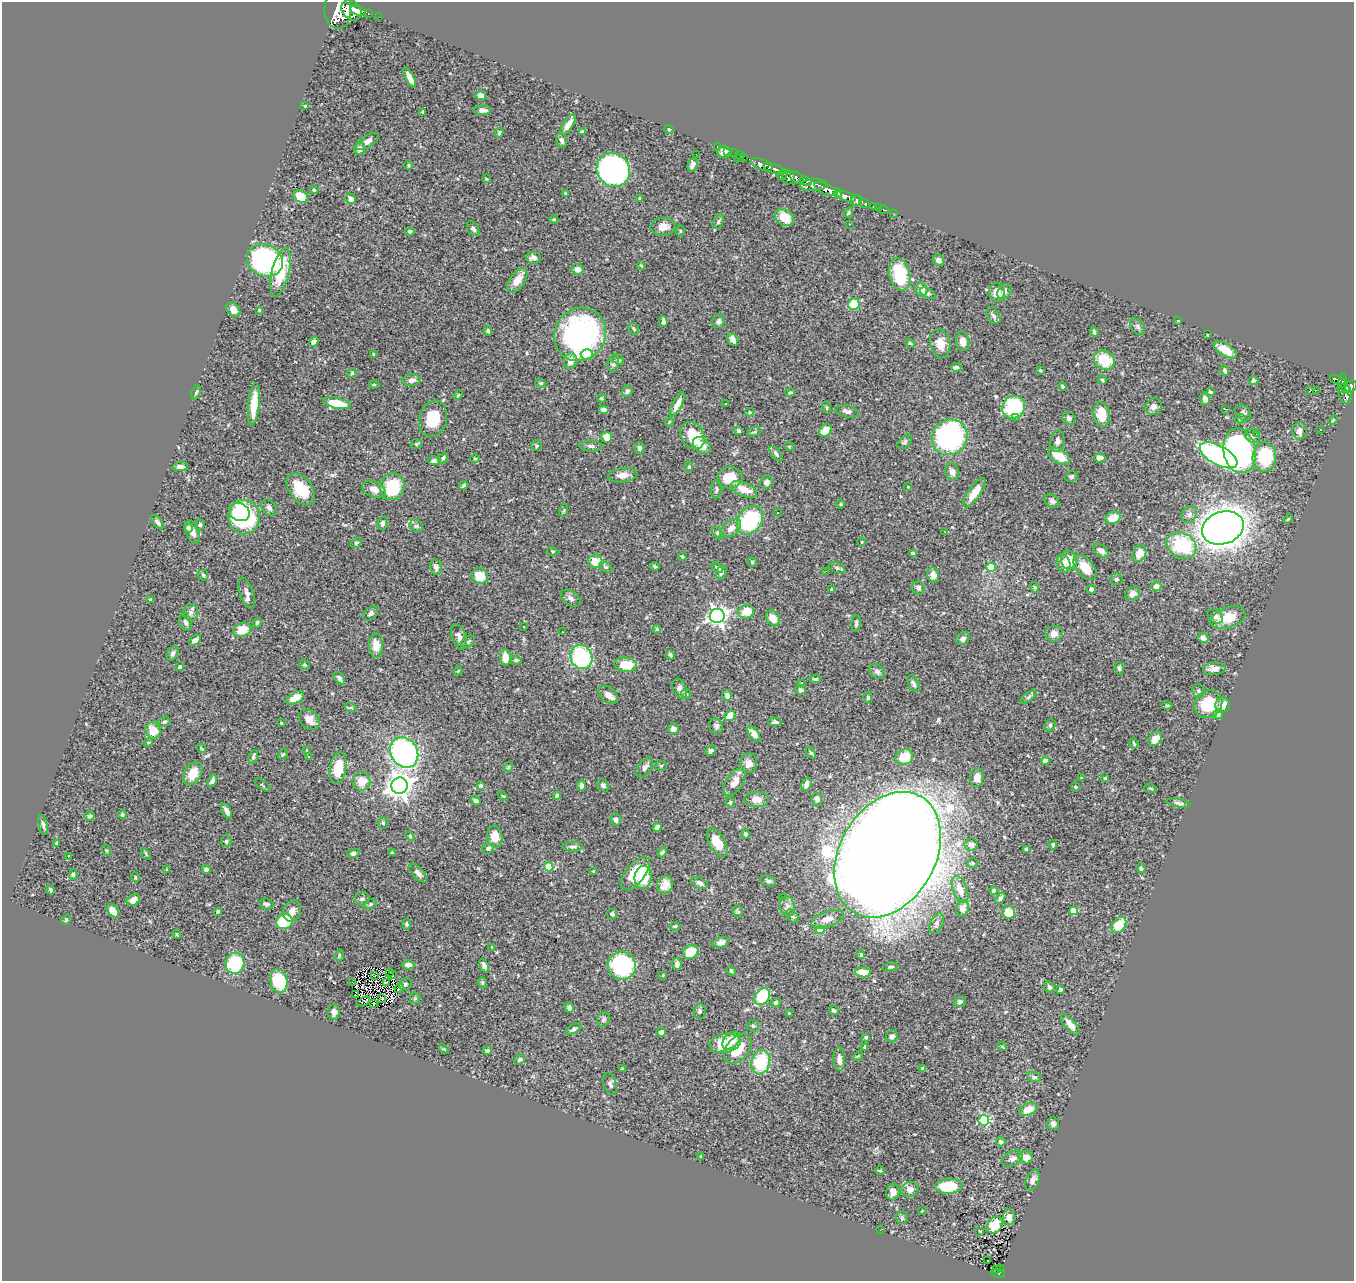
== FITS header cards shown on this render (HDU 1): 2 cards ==
NAXIS1  =                 1352
NAXIS2  =                 1279

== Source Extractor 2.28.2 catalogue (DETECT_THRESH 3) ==
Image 1352 x 1279 px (HDU 1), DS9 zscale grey, 1 PNG px = 1 image px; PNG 1356 x 1283 px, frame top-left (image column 1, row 1279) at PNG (2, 2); each listed source drawn as its Kron ellipse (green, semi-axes under 4 px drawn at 4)
Background 1.01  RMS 0.028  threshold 0.0841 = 3 sigma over >= 5 px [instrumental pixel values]
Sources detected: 487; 1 with non-positive FLUX_AUTO (blend fragments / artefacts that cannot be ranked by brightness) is neither listed nor drawn; the other 486 listed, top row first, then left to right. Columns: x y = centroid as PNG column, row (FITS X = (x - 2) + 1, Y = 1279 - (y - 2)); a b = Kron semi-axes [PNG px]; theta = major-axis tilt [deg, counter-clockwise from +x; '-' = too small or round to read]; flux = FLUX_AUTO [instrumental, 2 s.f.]
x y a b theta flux
338 10 19 13 -88 2100
351 10 11 8 -42 3100
358 11 8 4 -17 1400
368 13 3 3 - 87
379 17 2 2 - 6.7
410 77 11 4 -62 14
481 95 5 4 - 15
305 106 4 3 - 1.6
483 110 8 4 0 7.2
423 112 3 3 - 2.3
568 125 11 5 55 18
669 129 4 3 - 2.2
582 132 4 4 - 3.4
499 133 4 3 - 2.8
562 140 8 5 -75 5.8
367 141 13 6 31 10
717 146 3 2 - 14
360 149 6 5 - 9.1
728 151 2 2 - 11
724 152 6 6 - 8.9
734 153 2 2 - 11
696 154 2 2 - 1.5
740 155 4 3 - 40
743 157 3 2 - 26
737 158 3 2 - 16
693 164 7 4 70 11
409 165 4 3 - 1.7
762 165 12 5 -23 1200
774 169 11 4 -18 1300
613 170 17 16 - 490
783 174 6 4 44 180
789 177 7 6 - 390
797 178 8 5 -40 630
486 179 4 3 - 1.7
806 181 6 4 -24 370
813 185 14 6 3 950
826 189 12 5 -24 2600
314 190 4 3 - 1.9
565 193 3 3 - 2.2
838 194 5 3 - 580
301 196 8 6 -30 34
846 196 10 4 -19 1300
640 198 3 3 - 1.6
351 199 6 5 - 9.9
856 201 6 5 - 370
864 203 5 3 - 210
873 207 4 3 - 49
878 207 2 2 - 12
884 210 5 3 - 26
848 213 5 4 - 2.6
894 213 2 2 - 8.9
784 217 10 7 -32 29
554 219 4 3 - 1.6
718 222 8 5 62 3.8
849 224 2 2 - 1.2
663 227 12 9 1 17
473 229 8 5 -57 5.1
410 231 5 4 - 3.7
680 231 5 3 - 1.9
533 258 7 6 - 7.9
265 260 18 15 -25 470
939 260 6 5 - 9.6
641 265 4 3 - 1.7
578 269 6 5 - 14
280 272 25 8 77 69
900 274 16 10 -77 88
517 280 14 7 55 20
921 289 7 6 - 20
997 292 9 8 - 23
1004 292 8 6 54 7.6
928 293 8 5 -29 3.9
854 304 6 5 - 78
233 310 8 6 -46 12
259 310 3 3 - 2
993 316 9 5 -59 5.2
718 321 7 6 - 6.3
1178 321 3 2 - 1.2
663 322 5 4 - 5.1
1137 327 9 6 -53 5.6
634 329 6 4 -56 3.1
488 331 5 4 - 3.1
1094 332 5 3 - 3.7
580 334 27 25 56 420
1207 335 3 2 - 1.3
733 339 7 5 -64 11
963 341 9 6 -84 14
314 342 5 4 - 7
910 343 5 4 - 2.2
940 343 14 10 -79 21
1225 350 13 6 -32 31
374 354 4 2 - 1.4
587 354 5 5 - 33
618 359 7 4 -33 4.2
1104 360 11 9 -34 53
570 361 8 6 78 18
613 364 8 5 80 4.9
956 367 5 4 - 7.5
1040 370 4 4 - 1.9
1225 370 5 4 - 4.3
352 373 5 5 - 2.6
412 380 9 6 9 8.6
1102 380 5 3 - 2.2
1338 380 8 3 -20 150
1253 381 5 4 - 3.4
541 383 5 4 - 2.4
1343 383 10 4 80 220
374 384 5 3 - 1.6
1062 386 4 3 - 3.1
1351 386 6 5 - 390
1346 389 4 3 - 250
1316 390 2 2 - 970
627 391 5 5 - 4.4
1309 391 3 3 - 180
196 392 7 4 71 3.4
1210 392 4 3 - 2.7
790 393 5 3 - 1.9
1345 394 10 6 -76 360
458 395 5 3 - 1.7
602 398 4 4 - 3.3
1205 399 6 5 - 8.5
337 403 14 5 -11 46
726 403 3 2 - 3.2
254 404 21 5 84 39
677 404 13 4 62 15
1153 406 9 7 46 9.5
1014 407 12 11 - 120
827 408 6 3 -72 1.9
1226 409 3 2 - 1.7
604 410 5 4 - 9.8
847 411 12 6 -12 6.8
750 412 4 4 - 1.8
1243 413 9 6 -51 5.7
1102 414 12 8 -80 36
1015 418 3 2 - 3.7
1069 418 7 6 - 5.2
433 419 18 13 75 49
1240 419 6 4 16 2.6
1333 420 5 3 - 1.6
669 422 4 3 - 2
825 430 7 5 41 21
1320 430 3 2 - 1.8
739 431 4 3 - 4.3
1299 431 8 7 - 13
754 432 7 3 12 2.5
1257 433 3 3 - 2.3
693 435 14 11 -57 55
1252 436 8 6 -40 6.1
607 437 5 5 - 21
950 437 18 17 - 320
1057 441 10 7 82 8.2
905 442 9 5 46 3.9
416 444 6 5 - 2.3
537 445 5 5 - 3
702 445 10 7 -41 21
591 446 11 5 -1 5.4
789 446 5 3 - 1.7
639 448 6 5 - 5
1240 451 22 16 -79 460
776 454 9 4 -51 4.6
1218 455 21 9 -28 460
1059 456 12 6 -33 42
1264 457 15 11 89 100
443 458 6 4 55 3.8
1100 458 6 4 -5 16
475 459 5 3 - 2
434 461 6 4 4 6.3
689 466 5 4 - 2.4
180 467 7 4 4 7.8
952 472 8 6 -73 10
623 475 15 7 8 14
1071 476 6 5 - 3.5
730 478 12 10 9 46
766 482 7 6 - 8.7
463 485 5 3 - 2.6
392 487 14 12 68 69
908 487 3 2 - 1.3
301 489 18 11 -51 50
374 489 12 7 -23 15
716 489 9 5 87 4.2
744 489 14 7 -25 25
974 493 17 6 55 26
1052 501 8 6 -39 5
841 504 4 3 - 1.6
269 508 9 6 -52 6.3
564 510 6 4 72 2.6
239 512 11 8 -27 53
778 513 2 2 - 1.3
1189 514 9 7 56 7.5
244 517 17 15 88 190
1113 518 8 6 23 31
1288 519 5 3 - 2.1
750 520 15 11 53 160
157 522 8 4 -54 5
383 523 7 5 77 6.2
200 525 5 5 - 3.6
416 526 7 5 -42 4.4
189 528 4 4 - 7.7
731 528 12 7 41 14
1223 528 21 16 19 2500
944 531 3 2 - 2.6
193 532 12 6 -69 13
718 533 6 4 -40 2.6
862 542 4 3 - 1.6
356 543 6 4 29 2.5
1182 545 15 12 -26 120
553 551 6 3 -18 1.9
1101 551 8 5 -39 11
1139 553 9 6 66 21
913 554 4 4 - 4.4
682 556 4 3 - 2.3
1069 560 10 8 -71 36
595 561 7 6 - 37
752 562 5 4 - 2.5
1064 564 9 7 -77 14
655 566 4 3 - 2.3
436 567 8 6 -77 7.9
606 567 7 4 -27 3
991 567 4 4 - 55
1085 567 15 8 -50 34
717 568 6 3 -35 3.4
837 568 8 5 -22 4.2
826 571 3 2 - 2.9
721 573 7 5 71 5
203 575 5 5 - 3.5
933 575 7 6 - 13
480 576 8 7 - 41
1116 579 6 6 - 3.8
1156 586 5 5 - 12
1034 587 5 3 - 2.2
918 588 7 6 - 7.2
1091 589 4 4 - 3.9
832 590 4 3 - 3.9
247 593 16 6 -72 11
1133 594 8 6 27 10
571 598 11 7 -36 7.5
150 600 3 3 - 2.3
746 612 8 6 17 30
191 613 8 7 - 7
370 613 9 5 43 5.6
717 616 7 7 - 940
1215 616 9 6 -40 13
773 618 8 6 -59 18
1228 618 18 10 19 43
185 622 9 6 -71 6.6
257 622 5 4 - 3.4
856 623 8 4 84 3.9
524 626 3 3 - 4.3
657 629 4 4 - 1.8
242 630 9 7 19 37
562 632 3 2 - 3.1
1054 634 9 7 11 11
459 637 13 7 -70 10
1203 638 5 4 - 10
963 639 7 6 - 5.7
195 640 7 4 37 7.1
468 642 7 5 38 3.9
376 646 12 7 -86 17
173 653 8 5 59 4.5
670 655 5 3 - 3.2
581 657 12 11 - 160
505 658 8 5 -87 23
516 660 5 4 - 3.6
304 665 5 4 - 2.4
625 665 11 7 -5 43
180 667 5 4 - 2.2
1119 668 6 4 -80 3.2
1214 669 11 6 5 12
458 671 5 3 - 1.6
877 671 9 6 -35 5.7
340 679 7 4 -56 6.4
815 679 5 3 - 3.1
802 684 4 4 - 1.8
913 684 9 5 -62 5
680 689 10 6 -68 7.2
800 690 5 5 - 3.7
1198 691 7 6 - 3.5
686 694 5 5 - 2.5
608 695 11 7 -40 13
727 696 5 4 - 7.7
1028 697 9 4 34 4.1
295 698 10 5 29 23
868 698 5 4 - 2.5
1208 704 14 13 - 66
1167 705 5 3 - 1.8
1223 705 8 7 - 19
351 708 6 4 -19 2.6
1218 714 5 5 - 7.4
730 716 6 5 - 26
309 719 12 9 -47 15
164 722 6 5 - 3.2
775 722 7 4 -2 5.6
281 723 3 2 - 2
1050 725 6 5 - 4.7
716 726 7 7 - 5.2
673 729 5 5 - 12
153 730 8 7 - 29
754 734 9 4 -55 15
1155 739 8 6 50 15
148 742 5 4 - 2.3
1134 743 5 3 - 2.3
201 748 5 2 - 2.2
307 750 3 3 - 1.3
711 751 6 4 45 5.2
404 753 16 13 -59 410
811 753 6 4 -51 2.8
283 754 6 4 51 2.4
253 757 7 4 71 4
309 757 3 2 - 1.4
904 757 9 7 21 46
1045 761 4 4 - 20
749 763 10 8 89 13
661 766 5 5 - 2.4
508 767 5 4 - 2.4
645 767 11 6 54 7
338 768 16 8 81 47
193 774 12 8 59 30
977 778 9 6 84 14
1081 778 4 3 - 1.5
1105 778 4 4 - 2.3
212 781 6 4 67 6.1
361 781 9 9 - 26
735 782 16 8 54 18
806 784 7 5 70 12
263 785 9 3 -40 2.1
603 785 7 5 -43 4.8
399 786 8 8 - 1900
481 786 4 4 - 5.5
581 786 5 4 - 7.8
1075 787 4 3 - 2.8
1150 788 6 3 -19 1.9
557 795 4 3 - 7.1
503 796 5 3 - 1.9
756 799 12 7 -4 16
817 799 6 5 - 7.2
476 801 5 3 - 6.1
730 802 5 5 - 3.2
1178 803 12 4 -11 5.6
227 811 8 4 -62 7.4
122 814 4 4 - 3.1
89 816 5 4 - 4.3
616 819 6 5 - 5.6
383 823 6 5 - 3.1
43 825 10 4 -79 4.9
657 827 5 4 - 5.7
745 834 5 4 - 4.1
410 836 5 3 - 1.9
495 836 11 7 -81 24
226 841 6 5 - 3.8
717 842 15 8 -60 37
57 843 3 3 - 2.2
971 845 7 6 - 7.4
1053 845 5 4 - 3.4
573 847 10 4 0 4.9
488 848 6 5 - 3.9
1026 849 4 3 - 8.4
106 850 5 3 - 2
662 852 5 3 - 2.8
353 853 6 4 13 4.7
392 853 3 3 - 3.4
146 854 6 3 -56 2.2
888 855 67 48 60 8900
68 857 3 3 - 20
973 863 5 5 - 2.7
549 867 4 4 - 47
1141 868 5 4 - 4.1
206 869 4 4 - 7.1
166 870 3 3 - 6
593 871 4 3 - 1.6
418 873 11 5 -46 7.6
635 873 20 9 51 58
73 874 5 4 - 2.9
135 877 5 3 - 1.6
643 878 11 8 81 50
768 881 8 5 -15 5.4
700 883 9 5 -27 7.6
665 885 9 7 64 15
50 890 5 3 - 3.7
960 890 14 7 -70 23
993 891 4 4 - 4.6
782 897 3 2 - 2.3
1000 898 6 3 52 4.4
362 899 7 6 - 4.3
133 900 7 5 34 13
266 904 7 5 -20 5.5
371 904 7 4 27 3.2
787 906 10 7 -73 8
962 908 8 6 71 12
113 911 7 5 -48 16
218 911 4 3 - 2.8
292 911 11 8 63 12
738 911 6 5 - 2.9
1073 911 4 4 - 48
1008 912 6 6 - 38
612 914 5 5 - 4.6
792 916 8 5 -47 3.7
827 919 17 7 19 19
66 920 5 4 - 2.3
284 921 8 7 - 91
936 923 11 6 69 6.3
407 924 5 4 - 2.8
1119 925 9 6 53 46
675 926 5 3 - 2.5
820 930 4 4 - 67
177 934 5 4 - 2.4
721 943 8 5 20 7.5
492 947 4 4 - 1.5
691 952 8 6 31 39
339 955 6 3 72 2
861 955 4 3 - 2.8
235 963 10 9 - 110
677 964 6 4 -84 8.9
408 965 6 4 -2 10
622 965 14 13 - 260
484 966 7 4 -66 7.4
890 967 7 3 11 2.8
731 971 5 4 - 2.5
863 972 8 5 -4 23
389 973 3 2 - 1.7
375 975 3 2 - 1.2
392 975 2 2 - 1.5
663 975 3 2 - 1.5
279 981 12 8 -76 87
352 982 3 2 - 0.76
386 983 4 3 - 2.5
482 983 6 4 -69 2.6
405 984 7 5 36 3.4
1049 987 6 5 - 3.8
399 988 5 3 - 0.99
1061 989 4 3 - 2.5
355 994 2 2 - 3.7
762 997 9 7 52 110
382 998 3 2 - 1.4
415 998 5 5 - 3.4
364 1002 6 3 28 1.8
960 1002 6 5 - 5.3
775 1003 5 4 - 4.7
374 1004 2 2 - 1.3
569 1007 5 4 - 6.9
834 1010 5 3 - 3.2
700 1011 7 6 - 4.4
334 1012 7 6 - 8.2
789 1013 3 3 - 1.5
603 1019 7 6 - 5.4
1070 1025 13 5 -49 19
753 1026 6 6 - 3.7
574 1029 8 4 27 4.9
661 1032 5 4 - 5.4
892 1036 6 5 - 8.2
866 1037 3 3 - 2.3
731 1040 10 7 44 33
725 1043 16 9 12 51
1002 1046 5 3 - 1.7
865 1047 4 3 - 2.1
444 1049 5 3 - 1.9
738 1049 16 11 47 52
487 1050 5 3 - 3.7
858 1056 5 4 - 2.1
520 1059 6 4 44 3.5
839 1059 11 6 -87 11
761 1062 12 9 78 85
622 1069 3 2 - 1.7
923 1069 4 4 - 4.8
1034 1077 7 4 -16 4.3
610 1084 11 6 -73 5.7
1028 1109 9 6 25 22
984 1120 5 5 - 140
1053 1124 6 6 - 8.2
1001 1142 5 4 - 5.6
701 1156 3 3 - 1.6
1026 1157 7 6 - 19
1013 1159 11 7 27 9
880 1171 5 3 - 1.8
1033 1180 11 6 67 9.2
949 1186 13 7 4 67
910 1189 9 7 15 11
893 1192 8 6 85 14
922 1211 3 3 - 1.3
1009 1217 8 6 88 14
902 1218 6 5 - 3.2
995 1225 9 7 49 32
880 1230 2 2 - 0.76
980 1231 3 2 - 1.3
988 1261 2 2 - 4.4
1000 1268 2 2 - 5.5
997 1270 3 2 - 6.6
998 1273 7 4 -11 64
At the frame edge (FLAGS 8, measured only in part): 1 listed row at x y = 338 10
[1 non-positive-flux detection neither listed nor drawn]